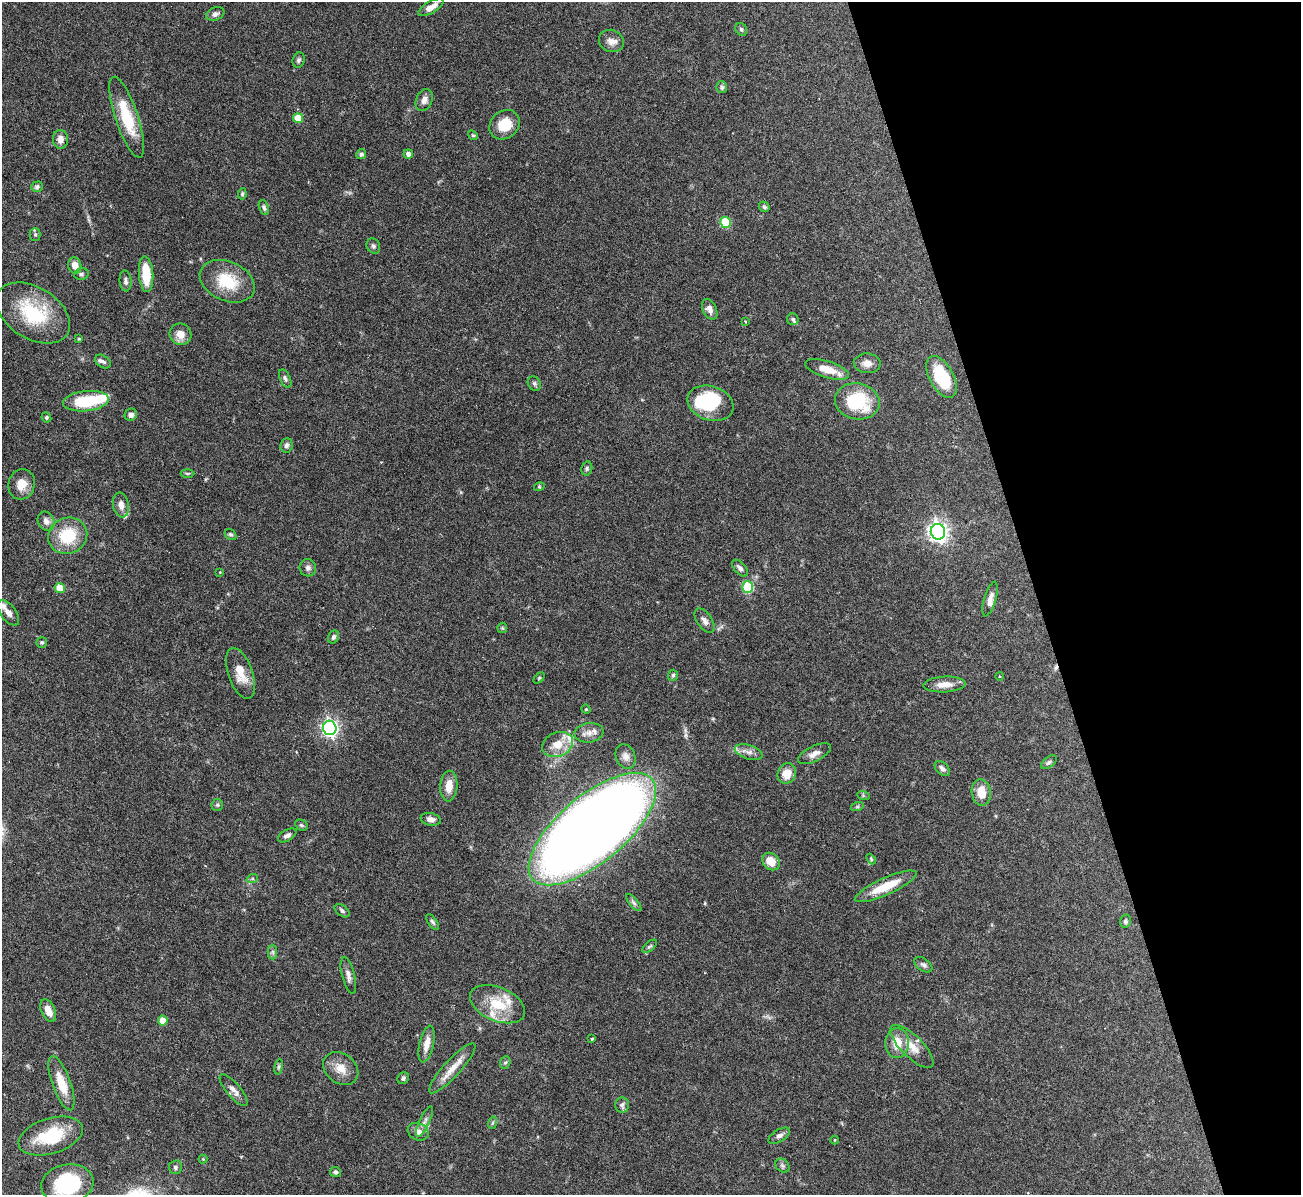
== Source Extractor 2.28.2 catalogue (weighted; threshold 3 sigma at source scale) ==
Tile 12 of 4 x 4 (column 4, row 3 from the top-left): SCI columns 3899-5197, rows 1338-2530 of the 5198 x 5182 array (HDU 1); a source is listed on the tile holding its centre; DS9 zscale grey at full resolution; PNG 1303 x 1197 px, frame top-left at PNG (2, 2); each listed source drawn as its Kron ellipse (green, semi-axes under 4 px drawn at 4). Shown black and unused: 20% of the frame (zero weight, under 3 of 6 exposures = <1% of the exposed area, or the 3 px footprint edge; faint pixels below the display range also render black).
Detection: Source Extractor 2.28.2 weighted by HDU 2 'WHT'; one run over the whole footprint, this tile lists its part. Background 0.09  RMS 0.0033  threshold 0.0134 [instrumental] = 3 sigma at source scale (4.09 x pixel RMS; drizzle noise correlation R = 1.36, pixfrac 0.8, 0.05/0.05 arcsec/px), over >= 5 px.
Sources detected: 138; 2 inside a brighter object's white glare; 1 cosmic-ray / hot-pixel residue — neither listed nor drawn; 9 inside a brighter listed object's ellipse — not listed separately; the other 126 listed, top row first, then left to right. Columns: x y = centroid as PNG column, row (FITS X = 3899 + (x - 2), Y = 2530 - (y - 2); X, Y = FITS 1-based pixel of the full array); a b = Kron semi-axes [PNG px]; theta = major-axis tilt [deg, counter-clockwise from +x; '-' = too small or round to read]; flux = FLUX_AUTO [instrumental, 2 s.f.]
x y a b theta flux
431 7 14 6 30 2.6
215 14 9 6 21 1.1
741 29 7 5 -60 0.56
611 41 12 11 - 2.1
299 60 7 6 - 0.75
722 87 6 5 - 0.81
424 100 11 8 66 1.7
127 117 42 11 -71 13
298 118 5 5 - 6.2
505 125 16 13 41 6.2
473 135 5 4 - 0.42
60 139 9 7 -88 1.9
361 154 5 5 - 0.73
408 154 5 4 - 1.3
37 187 6 5 - 0.79
242 194 6 4 82 0.49
264 207 8 4 -72 0.72
764 207 5 4 - 0.67
725 222 5 5 - 14
35 235 6 5 - 0.56
373 246 8 6 -61 0.74
75 265 8 6 -74 2.7
81 274 7 5 14 0.69
146 274 18 7 -86 8.4
125 281 10 6 -85 0.96
227 281 29 19 -24 11
710 309 11 7 -63 1.6
33 313 40 25 -32 20
793 319 6 5 - 0.58
745 321 3 2 - 0.25
180 334 11 10 - 3.1
79 339 4 3 - 0.34
103 362 9 5 -36 0.84
867 363 13 10 -2 2.6
827 369 22 8 -17 5
942 377 23 12 -61 14
285 378 10 5 -66 0.82
534 383 8 6 -58 0.65
86 401 23 10 6 15
857 401 22 18 -11 18
710 403 23 17 -18 19
131 415 6 6 - 0.98
46 417 5 4 - 0.49
286 445 7 6 - 0.87
587 468 7 5 77 0.63
187 473 7 3 -1 0.39
22 484 15 13 74 4.1
539 487 5 3 - 0.33
121 505 12 8 -79 1.9
46 521 10 8 -59 1.6
938 532 8 7 - 160
231 534 6 5 - 0.55
68 536 20 18 22 12
308 568 8 8 - 1.2
740 568 10 5 -48 1.2
220 572 4 3 - 0.23
747 587 5 5 - 17
60 588 5 5 - 5.8
990 599 18 5 73 1.8
8 613 15 7 -52 1.9
705 621 14 7 -54 1.4
502 628 5 5 - 0.42
333 637 7 5 62 0.75
42 642 5 5 - 0.56
241 673 26 12 -71 5.3
673 675 5 5 - 0.54
999 676 4 3 - 0.24
539 678 6 4 45 0.37
945 684 21 8 3 3.2
586 709 4 4 - 0.34
330 728 7 6 - 95
589 733 14 9 8 2.4
558 744 16 12 21 5
749 752 14 7 -18 1.8
814 754 18 7 26 2.1
626 756 12 9 -70 1.9
1049 762 9 5 36 0.71
942 769 9 5 -46 1
787 773 10 9 - 4
449 786 15 8 86 3.5
981 792 13 9 -83 4.8
863 795 6 4 -20 0.39
217 805 6 5 - 0.55
857 807 6 4 18 0.42
431 819 10 6 -12 1.5
301 825 6 5 - 0.5
592 829 78 33 40 580
287 835 10 5 31 0.99
871 859 6 3 -47 0.35
771 861 9 8 - 4.5
252 879 6 4 19 0.47
886 886 33 8 24 8.4
634 903 10 4 -50 0.79
342 911 8 5 -39 0.68
1125 921 6 5 - 0.67
432 922 9 4 -53 0.6
649 946 9 4 40 0.58
273 952 7 4 -90 0.7
923 965 10 6 -36 0.92
348 975 19 6 -76 1.8
497 1004 29 16 -23 9.6
48 1010 12 7 -66 2.8
163 1020 5 5 - 4
592 1039 3 3 - 0.43
897 1043 15 11 86 5
427 1044 19 7 77 3.1
912 1046 28 10 -45 4.5
505 1062 6 5 - 0.56
279 1067 8 4 81 0.54
452 1068 33 8 47 4.6
341 1069 19 14 -36 4.1
403 1078 6 5 - 0.68
61 1083 28 9 -70 6.3
233 1090 20 7 -49 1.9
622 1105 7 7 - 0.98
425 1121 16 5 64 1.4
492 1123 6 4 70 0.45
418 1132 11 8 -22 1.9
51 1136 33 17 17 15
779 1136 12 6 32 1.2
835 1140 4 3 - 0.24
203 1159 4 4 - 0.28
782 1166 8 6 -45 0.72
175 1167 7 7 - 0.72
335 1172 5 5 - 0.62
67 1184 26 19 10 24
Isophote crosses this tile's border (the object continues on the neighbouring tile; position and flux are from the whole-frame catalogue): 1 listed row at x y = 67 1184